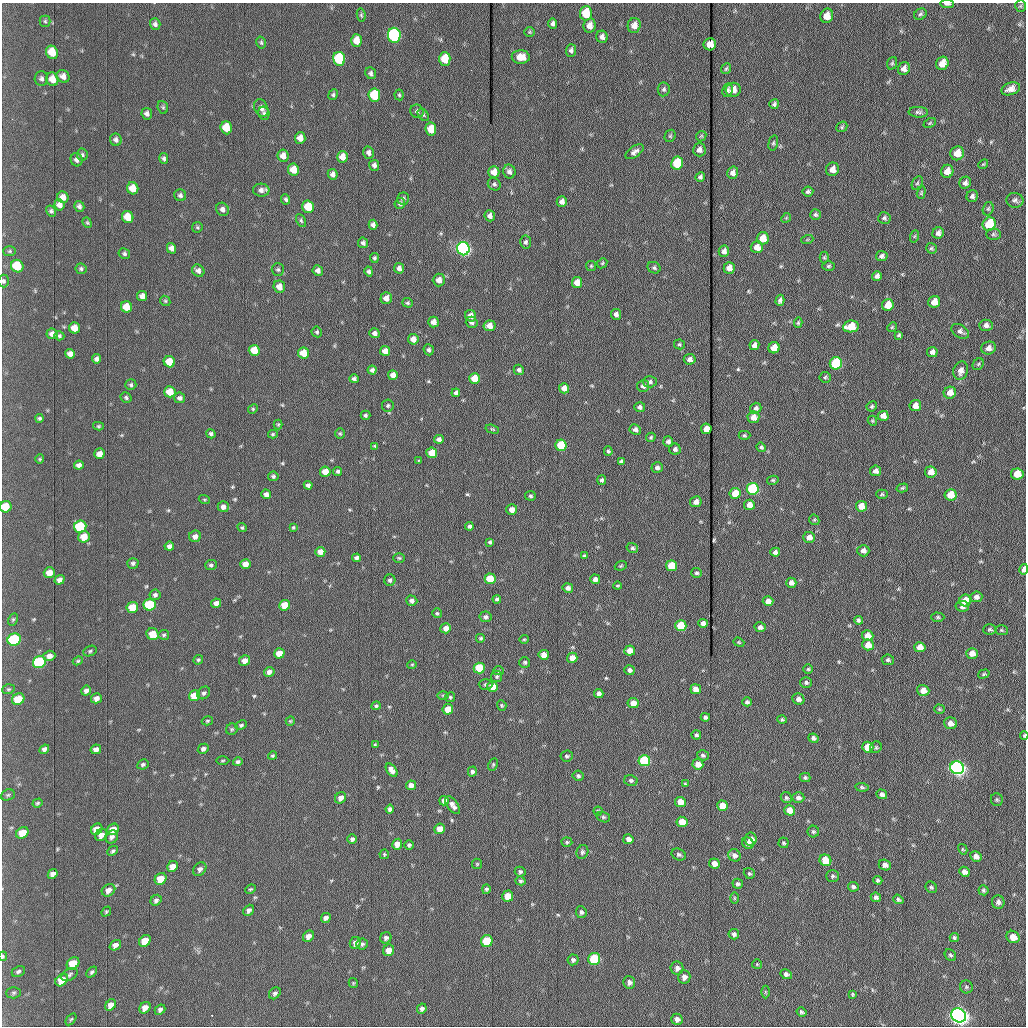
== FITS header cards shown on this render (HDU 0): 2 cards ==
NAXIS1  =                 1024 /fastest changing axis
NAXIS2  =                 1024 /next to fastest changing axis

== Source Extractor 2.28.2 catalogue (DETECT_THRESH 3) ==
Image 1024 x 1024 px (HDU 0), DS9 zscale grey, 1 PNG px = 1 image px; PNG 1028 x 1028 px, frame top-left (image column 1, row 1024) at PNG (2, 3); each listed source drawn as its Kron ellipse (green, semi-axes under 4 px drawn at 4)
Background 1180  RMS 14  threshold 42.4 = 3 sigma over >= 5 px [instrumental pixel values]
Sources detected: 535; of the 535, the 500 brightest by FLUX_AUTO listed and drawn (35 fainter detections omitted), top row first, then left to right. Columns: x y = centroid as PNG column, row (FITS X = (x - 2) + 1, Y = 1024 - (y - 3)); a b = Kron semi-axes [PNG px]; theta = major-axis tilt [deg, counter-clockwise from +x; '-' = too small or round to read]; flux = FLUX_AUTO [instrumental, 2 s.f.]
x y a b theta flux
947 4 7 3 -2 2200
1020 6 5 5 - 1300
586 13 7 6 - 27000
920 14 7 5 32 2100
361 15 6 4 -80 1300
827 16 7 6 - 10000
45 21 5 5 - 1500
553 23 5 4 - 2500
155 24 6 5 - 2700
634 25 7 6 - 7300
590 26 7 6 - 7000
530 32 5 4 - 1200
394 35 7 6 - 160000
602 37 6 5 - 3700
356 41 6 5 - 10000
261 42 6 4 -75 1600
710 44 6 6 - 12000
571 50 6 5 - 2500
52 52 7 6 - 18000
521 57 9 7 -1 11000
339 59 7 6 - 61000
445 59 7 5 -89 24000
892 63 6 5 - 1500
942 63 7 6 - 11000
726 69 5 4 - 1500
904 69 7 6 - 4800
371 73 6 5 - 2300
63 76 7 6 - 4900
41 79 7 6 - 3000
52 79 7 6 - 10000
664 89 7 6 - 2100
1011 89 10 6 19 6700
727 90 7 5 80 2100
733 90 7 7 - 7100
333 95 5 4 - 1700
374 95 7 6 - 49000
399 95 5 4 - 1400
774 104 5 5 - 1900
163 107 6 5 - 1700
261 108 9 6 -62 4300
417 111 7 6 - 2800
918 112 10 5 -3 2600
264 113 7 5 -74 2100
147 114 6 5 - 3200
423 115 7 4 -52 1600
930 123 6 4 26 1300
842 127 6 5 - 1500
226 128 6 5 - 19000
431 129 6 5 - 18000
670 136 6 5 - 1500
701 136 6 4 44 1200
300 138 6 5 - 6900
116 140 6 6 - 3000
773 143 8 4 75 1600
699 150 6 6 - 4400
635 152 10 5 35 3700
369 153 6 5 - 3400
957 153 7 6 - 11000
82 155 6 5 - 1800
283 156 6 5 - 6100
342 157 6 5 - 8400
164 158 5 4 - 2100
77 160 7 6 - 3500
677 163 6 6 - 44000
983 164 5 4 - 1100
374 165 5 5 - 2800
832 169 7 6 - 6600
293 170 6 5 - 12000
509 171 7 6 - 3500
947 171 6 6 - 8600
494 172 6 5 - 8800
733 173 6 5 - 4800
333 174 5 5 - 3500
700 177 5 4 - 2100
917 183 7 4 60 1600
965 183 6 5 - 3200
494 184 7 6 - 2000
133 188 6 5 - 14000
261 190 8 6 -3 4200
808 192 5 5 - 2000
921 193 6 4 72 1300
180 195 6 6 - 2700
972 196 6 5 - 2800
63 197 6 5 - 6300
286 199 5 4 - 1900
403 199 6 6 - 2300
1015 200 8 7 - 3000
562 201 5 5 - 4200
400 203 5 5 - 2100
59 205 5 5 - 5100
79 206 5 5 - 2500
308 207 6 5 - 27000
222 209 7 6 - 3700
988 209 7 5 74 1600
51 211 6 4 -56 1800
815 215 5 5 - 1900
490 216 5 5 - 3900
128 217 6 5 - 17000
786 218 5 4 - 1100
884 218 6 5 - 2100
301 221 7 4 -63 1600
87 223 5 4 - 1200
989 224 7 6 - 35000
373 225 5 4 - 3500
197 227 5 5 - 1300
938 233 6 5 - 4100
993 234 7 5 0 1800
915 236 6 4 70 1200
763 238 6 6 - 15000
807 240 6 4 19 1000
526 242 6 5 - 2100
363 243 5 5 - 2600
757 247 6 6 - 9100
171 248 5 4 - 4100
931 248 5 5 - 1400
463 249 6 6 - 300000
10 251 6 5 - 1500
724 251 5 5 - 4100
124 254 6 5 - 1900
882 256 6 5 - 2700
824 257 6 4 90 1400
374 258 5 4 - 1600
602 263 6 4 46 1200
17 266 6 6 - 33000
591 266 5 5 - 1200
828 266 6 5 - 1700
399 268 5 5 - 3500
654 268 7 5 -27 1900
729 268 6 5 - 6900
81 269 5 5 - 1800
278 269 6 6 - 1700
198 271 6 5 - 3600
318 271 5 5 - 3400
369 271 5 4 - 2300
877 276 5 4 - 4000
439 280 6 6 - 6300
3 281 6 5 - 1900
577 282 5 5 - 8900
279 287 6 5 - 8300
142 296 5 5 - 5200
386 298 6 5 - 6600
780 300 5 4 - 2800
165 301 6 4 -44 1400
934 302 6 6 - 12000
408 303 5 4 - 1400
888 305 6 5 - 15000
126 307 6 5 - 15000
616 314 5 5 - 3600
471 316 6 5 - 6200
433 322 5 5 - 6900
472 322 6 5 - 3200
798 323 5 4 - 1200
986 325 7 5 0 3700
489 326 6 5 - 9500
851 326 8 6 9 18000
892 327 5 4 - 1200
74 328 5 5 - 11000
960 331 9 6 -32 3300
317 332 5 5 - 1500
374 333 5 5 - 3400
52 334 6 5 - 4200
899 335 4 3 - 1600
59 336 5 4 - 1900
413 339 5 5 - 7200
679 344 5 5 - 1500
754 345 5 5 - 4700
774 348 5 5 - 14000
988 348 7 6 - 5000
254 350 5 5 - 17000
429 350 5 5 - 2500
385 351 5 5 - 7300
932 352 5 5 - 3700
303 353 5 5 - 17000
70 354 5 4 - 4000
97 359 4 4 - 2800
690 359 6 5 - 3500
169 362 6 5 - 21000
836 363 6 6 - 82000
978 364 6 5 - 1500
372 370 4 4 - 2800
519 370 5 5 - 2600
961 371 9 7 74 5800
393 375 5 5 - 6800
825 377 6 5 - 1600
475 378 5 5 - 20000
354 379 4 4 - 2500
650 382 7 5 3 2600
131 385 5 5 - 1800
643 386 6 6 - 3400
564 388 5 5 - 7900
170 392 5 5 - 17000
456 393 4 4 - 2300
950 393 6 6 - 7800
126 398 6 5 - 1600
179 398 5 5 - 2600
388 406 6 6 - 1800
872 406 5 4 - 1600
915 406 6 5 - 7200
640 407 5 5 - 2800
756 408 5 5 - 2700
253 409 5 4 - 1200
365 415 5 4 - 1800
883 416 5 5 - 5700
753 417 6 6 - 8600
39 418 4 4 - 1500
872 421 5 4 - 1200
278 424 5 4 - 1100
98 426 5 4 - 1300
492 429 7 4 -18 1200
635 429 6 5 - 3400
706 429 5 5 - 8800
340 433 5 5 - 1300
211 434 5 4 - 1900
273 434 5 4 - 1300
744 435 6 4 2 1400
651 437 5 4 - 1500
439 439 5 4 - 3600
668 442 5 5 - 3300
561 445 5 5 - 52000
375 446 4 3 - 1200
761 447 5 4 - 1800
675 449 6 5 - 2700
608 451 5 4 - 1500
432 453 5 5 - 19000
99 454 5 5 - 5800
40 459 4 4 - 1100
418 460 3 3 - 1500
621 462 4 4 - 2400
79 465 5 4 - 3800
657 468 6 5 - 2600
338 471 4 4 - 1900
876 471 5 5 - 4500
325 472 5 5 - 14000
931 472 6 5 - 9000
1017 474 6 5 - 19000
273 476 5 4 - 2000
602 480 5 4 - 2000
773 480 6 4 12 1300
308 485 4 4 - 2500
902 488 6 4 15 1500
753 489 6 6 - 120000
735 493 5 5 - 24000
266 494 5 4 - 3700
882 494 6 4 1 1400
951 495 6 5 - 20000
530 496 5 5 - 1700
204 499 5 3 - 1000
696 502 6 5 - 5300
749 505 5 5 - 7300
861 506 5 5 - 14000
6 507 6 5 - 18000
223 507 5 5 - 4200
512 510 5 5 - 7400
814 520 5 5 - 1300
80 526 6 6 - 55000
469 526 4 4 - 2300
293 527 4 3 - 1200
242 528 4 4 - 1400
195 536 6 5 - 4900
84 537 6 5 - 13000
809 537 6 5 - 7100
490 542 4 4 - 1500
169 546 5 4 - 3500
632 548 6 5 - 1900
863 551 6 6 - 4200
320 552 5 5 - 7500
775 552 5 4 - 3300
584 556 4 4 - 1500
356 558 4 4 - 2500
399 558 6 4 -2 1400
133 563 6 5 - 2100
245 564 5 5 - 7900
211 565 6 5 - 2100
621 566 6 4 21 1300
671 566 5 5 - 33000
1024 569 5 3 - 6400
49 573 5 5 - 8100
696 573 5 5 - 1800
490 579 5 5 - 31000
595 579 5 4 - 4400
60 580 5 4 - 3600
390 580 6 5 - 2300
791 583 5 5 - 4800
617 586 4 3 - 1100
568 588 5 4 - 3800
155 595 5 5 - 2600
976 597 6 5 - 3800
497 599 4 4 - 2000
412 601 6 5 - 2900
768 601 5 5 - 6200
965 601 6 6 - 19000
216 603 5 4 - 4300
150 605 6 5 - 63000
285 605 5 5 - 23000
962 606 6 5 - 3400
132 607 6 5 - 22000
437 613 5 4 - 1300
485 617 6 5 - 2800
938 617 6 4 -2 1700
13 619 6 4 62 1400
858 620 4 4 - 2300
703 623 5 4 - 4300
681 626 5 5 - 46000
760 627 6 5 - 3700
446 628 5 5 - 6400
990 629 7 5 4 1500
1001 630 6 5 - 1300
153 634 6 5 - 16000
164 635 5 5 - 1500
868 636 6 5 - 13000
481 638 5 5 - 1600
524 639 5 4 - 1100
14 640 7 6 - 91000
739 642 6 4 -21 1200
868 645 6 5 - 13000
920 647 5 5 - 9900
90 651 7 5 24 1600
630 651 5 5 - 9000
279 653 5 5 - 12000
972 653 6 5 - 7300
544 655 5 5 - 9100
49 656 6 5 - 4500
572 658 5 5 - 9200
198 660 5 4 - 1400
888 660 6 5 - 2000
78 661 5 4 - 1200
245 661 5 5 - 6300
39 662 7 6 - 94000
525 662 5 5 - 1700
412 665 4 4 - 1000
479 668 5 5 - 46000
808 669 4 4 - 1300
630 670 5 5 - 2900
498 671 5 4 - 1200
269 672 5 4 - 4600
984 674 6 3 17 1300
497 677 5 5 - 1900
806 682 6 5 - 2300
485 684 7 5 0 1700
493 687 5 5 - 17000
8 689 6 5 - 1500
696 689 5 5 - 6000
923 690 6 5 - 8100
86 691 5 5 - 3400
204 693 7 5 44 2100
599 693 4 4 - 3400
443 695 6 4 -1 1200
194 696 6 5 - 22000
450 697 5 5 - 1300
96 698 5 5 - 4500
18 699 6 5 - 26000
798 699 6 5 - 3800
747 702 5 4 - 2000
633 703 5 5 - 9700
502 705 5 4 - 1500
376 706 5 4 - 1500
448 709 5 5 - 17000
939 709 5 4 - 1200
705 717 4 4 - 2300
782 720 5 4 - 1600
207 721 6 4 15 1200
290 721 5 4 - 1000
950 723 6 6 - 6800
241 725 6 4 27 1700
232 729 6 5 - 1500
696 735 5 4 - 1700
1024 735 4 3 - 1300
813 738 5 4 - 2400
375 745 4 3 - 1000
868 747 6 5 - 15000
876 747 6 5 - 1600
44 749 5 4 - 3200
96 749 5 4 - 4700
203 749 6 5 - 2900
703 755 6 5 - 1800
273 756 5 4 - 1300
567 756 6 5 - 1700
223 761 6 3 1 1100
644 761 6 5 - 86000
238 762 5 4 - 2100
143 764 6 4 29 1800
493 764 6 4 64 1300
698 764 5 5 - 9800
957 768 7 6 - 440000
392 770 7 4 -53 4900
472 772 5 4 - 2400
578 776 5 5 - 2000
805 777 5 4 - 1900
631 780 6 5 - 2200
685 784 4 3 - 1100
411 785 5 4 - 5800
862 787 6 4 -6 1600
882 794 5 4 - 3100
8 795 7 5 21 1600
341 798 6 5 - 4800
786 798 6 5 - 1700
798 798 6 5 - 3100
997 800 6 6 - 1700
444 801 5 4 - 4400
680 802 5 5 - 14000
37 803 5 4 - 1400
453 805 10 5 -54 4500
722 806 5 5 - 17000
390 809 4 4 - 3000
790 810 5 5 - 12000
598 811 4 4 - 1100
603 817 7 5 -16 1700
682 822 5 5 - 15000
97 829 6 5 - 11000
113 829 6 5 - 9200
440 829 5 5 - 10000
813 832 6 5 - 1900
22 833 6 5 - 16000
101 835 6 5 - 5900
112 837 7 6 - 3200
352 839 5 4 - 2500
628 839 5 5 - 5000
751 839 6 6 - 7100
567 842 5 4 - 1600
748 843 6 5 - 4600
783 843 5 5 - 1600
397 844 5 5 - 8900
409 845 5 5 - 2000
963 849 5 4 - 1100
113 851 6 4 43 1700
582 852 7 5 65 2100
384 854 5 5 - 1200
679 855 7 6 - 2300
734 855 6 5 - 3700
976 856 6 5 - 4100
825 860 6 5 - 31000
714 863 5 5 - 6100
477 864 5 5 - 1100
885 865 6 5 - 4200
172 866 6 5 - 8400
200 869 7 5 48 3100
520 872 5 5 - 1800
964 872 5 5 - 4200
749 873 6 5 - 1500
53 874 5 4 - 3600
833 876 6 5 - 1800
161 879 6 5 - 17000
878 880 4 4 - 1700
520 881 5 4 - 1700
738 884 5 5 - 2000
853 887 5 5 - 2300
931 887 6 5 - 1600
250 889 6 3 25 1300
486 889 5 4 - 2000
108 890 7 5 36 5200
983 890 5 5 - 1800
508 896 5 5 - 17000
876 897 5 4 - 2800
734 898 6 4 -90 1300
898 899 5 4 - 1900
156 900 6 5 - 2500
998 902 7 6 - 3000
249 910 6 5 - 2900
106 911 5 4 - 1200
581 912 6 5 - 2100
326 918 5 4 - 3300
734 934 5 5 - 2600
308 936 6 5 - 5400
1013 937 7 6 - 10000
386 938 6 5 - 2500
954 938 4 4 - 1700
145 941 6 5 - 16000
487 941 6 5 - 45000
355 943 6 5 - 4500
362 944 6 5 - 2300
115 945 6 4 38 4400
389 950 6 5 - 9400
950 955 6 5 - 1700
3 956 5 4 - 1600
594 959 6 6 - 75000
573 960 5 5 - 2300
73 963 7 5 48 24000
757 964 5 5 - 1000
677 968 6 6 - 3700
18 971 7 5 26 2100
92 972 6 4 46 1700
69 974 9 5 33 2300
786 974 6 5 - 3000
684 977 7 6 - 4500
62 980 7 5 44 13000
629 982 6 6 - 3800
353 983 5 4 - 1100
966 987 6 6 - 1700
765 992 6 4 -89 1200
14 993 7 5 2 1900
275 993 6 5 - 2400
853 994 4 3 - 1100
111 1005 6 4 51 5200
145 1008 6 5 - 7100
422 1009 5 4 - 2900
160 1010 6 4 41 2700
802 1012 5 4 - 1900
959 1015 7 6 - 810000
71 1019 7 3 53 1200
677 1019 5 5 - 3800
At the frame edge (FLAGS 8, measured only in part): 6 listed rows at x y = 947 4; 3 281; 6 507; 1024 569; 1024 735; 3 956
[35 fainter detections neither listed nor drawn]

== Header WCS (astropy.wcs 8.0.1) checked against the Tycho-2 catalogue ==
Header WCS as astropy/WCSLIB reads it (applying the file's SIP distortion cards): RA---TAN-SIP/DEC--TAN-SIP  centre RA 20:32:56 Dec +07:41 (308.23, +7.69 deg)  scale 1.67 arcsec/px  FOV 28.5' x 28.6'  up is -179 deg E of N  parity flipped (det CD > 0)
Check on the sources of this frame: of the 60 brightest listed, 17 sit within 2.5 arcsec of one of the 19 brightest Tycho-2 stars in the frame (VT <= 12.30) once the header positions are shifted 0.18 arcsec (0.12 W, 0.13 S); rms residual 0.94 arcsec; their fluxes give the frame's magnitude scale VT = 23.81 - 2.5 log10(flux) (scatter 0.21 mag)
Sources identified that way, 17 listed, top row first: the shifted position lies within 2.5 arcsec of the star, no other Tycho-2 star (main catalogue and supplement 1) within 5.0 arcsec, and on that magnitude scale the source's flux lands within +1.5 / -3 mag of the star's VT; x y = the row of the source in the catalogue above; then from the Tycho-2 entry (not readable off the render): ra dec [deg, ICRS J2000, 3 dp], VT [Tycho-2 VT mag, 2 dp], TYC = Tycho-2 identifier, HIP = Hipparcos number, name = IAU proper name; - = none
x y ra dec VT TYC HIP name
394 35 308.286 +7.464 10.73 522-842-1 - -
339 59 308.312 +7.475 12.07 522-647-1 - -
445 59 308.262 +7.475 12.01 522-585-1 - -
374 95 308.295 +7.492 11.63 522-671-1 - -
463 249 308.254 +7.563 10.72 1087-1249-1 - -
836 363 308.080 +7.618 11.66 1087-1359-1 - -
753 489 308.120 +7.676 10.97 1087-777-1 - -
80 526 308.435 +7.690 11.87 1088-65-1 - -
671 566 308.158 +7.712 12.30 1087-297-1 - -
14 640 308.467 +7.743 11.69 1088-851-1 - -
39 662 308.455 +7.753 11.50 1088-523-1 - -
479 668 308.249 +7.758 12.15 1087-191-1 - -
644 761 308.172 +7.802 11.35 1087-577-1 - -
957 768 308.026 +7.807 10.06 1087-869-1 - -
487 941 308.247 +7.885 12.25 1087-1189-1 - -
594 959 308.197 +7.894 11.89 1087-513-1 - -
959 1015 308.026 +7.922 8.78 1087-1005-1 - -